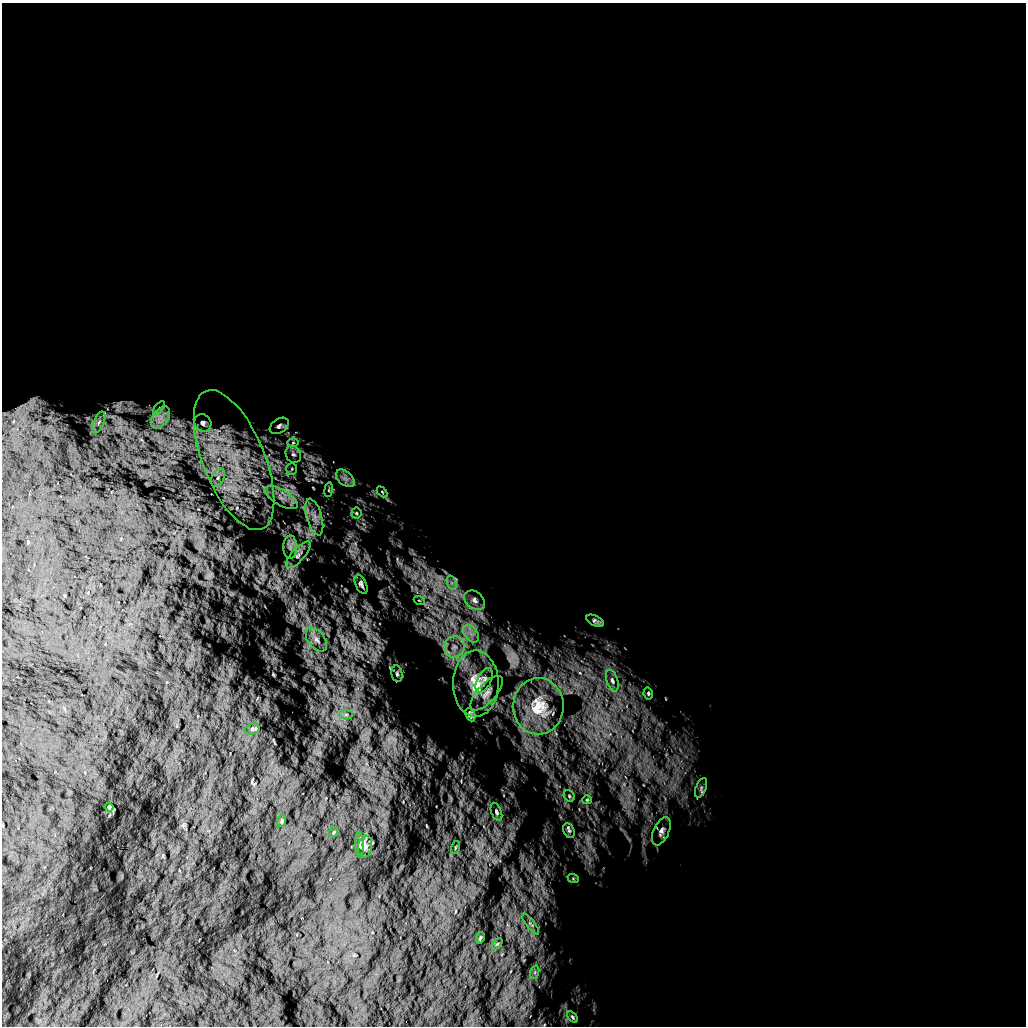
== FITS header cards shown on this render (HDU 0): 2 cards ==
NAXIS1  =                 1024 /
NAXIS2  =                 1024 /

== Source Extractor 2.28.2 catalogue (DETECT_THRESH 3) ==
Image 1024 x 1024 px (HDU 0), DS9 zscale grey, 1 PNG px = 1 image px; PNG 1028 x 1028 px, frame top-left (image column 1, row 1024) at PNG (2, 3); each listed source drawn as its Kron ellipse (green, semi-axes under 4 px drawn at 4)
Background 5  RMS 870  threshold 2610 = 3 sigma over >= 5 px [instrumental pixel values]
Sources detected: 54; all 54 listed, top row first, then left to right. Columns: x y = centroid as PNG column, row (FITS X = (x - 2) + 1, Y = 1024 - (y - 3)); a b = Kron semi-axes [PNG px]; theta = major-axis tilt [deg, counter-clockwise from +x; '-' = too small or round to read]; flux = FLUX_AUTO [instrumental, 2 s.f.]
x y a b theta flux
159 408 8 4 54 9.9e+04
161 417 12 7 54 5.2e+05
99 423 12 5 66 2.5e+05
203 423 9 8 - 2.3e+05
279 426 10 7 35 2.0e+05
293 443 6 4 0 9.3e+04
293 454 9 7 -60 2.2e+05
234 460 75 31 -68 8.3e+06
292 469 6 5 - 9.3e+04
218 478 9 6 63 2.9e+05
345 478 11 6 -41 3.0e+05
329 490 7 3 82 7.8e+04
382 492 6 4 -46 6.8e+04
281 498 18 8 -31 6.2e+05
356 513 5 5 - 9.4e+04
314 517 19 7 -74 5.3e+05
290 547 11 7 90 2.8e+05
298 555 17 6 48 3.2e+05
452 583 7 4 -71 1.9e+05
361 584 10 5 -66 1.8e+05
419 600 5 3 - 5.9e+04
474 600 11 8 -38 3.7e+05
595 621 9 5 -27 1.6e+05
471 634 10 6 -54 3.5e+05
316 640 14 8 -51 4.6e+05
454 647 11 10 - 5.6e+05
397 674 8 5 -80 1.2e+05
484 680 13 7 63 2.8e+05
612 681 11 5 -72 2.0e+05
476 684 33 22 -90 2.3e+06
487 693 22 9 48 4.4e+05
648 693 6 4 -78 8.4e+04
538 706 28 25 88 2.0e+06
346 715 7 4 0 1.4e+05
470 715 7 4 -66 1.6e+05
252 729 7 5 16 1.1e+05
701 788 10 5 67 1.5e+05
569 796 6 5 - 8.4e+04
587 800 5 4 - 6.8e+04
109 807 4 4 - 5.5e+04
496 812 9 5 -69 1.3e+05
282 821 6 3 71 5.7e+04
569 831 8 5 -64 1.2e+05
661 831 15 7 66 3.1e+05
334 832 5 3 - 4.9e+04
359 844 12 4 -87 1.3e+05
365 847 11 7 79 2.0e+05
455 848 7 3 72 6.0e+04
573 878 6 4 -20 6.4e+04
531 924 12 4 -52 1.5e+05
480 938 6 3 71 5.1e+04
497 944 6 4 44 7.5e+04
535 972 7 4 72 1.2e+05
572 1017 6 4 -53 8.7e+04